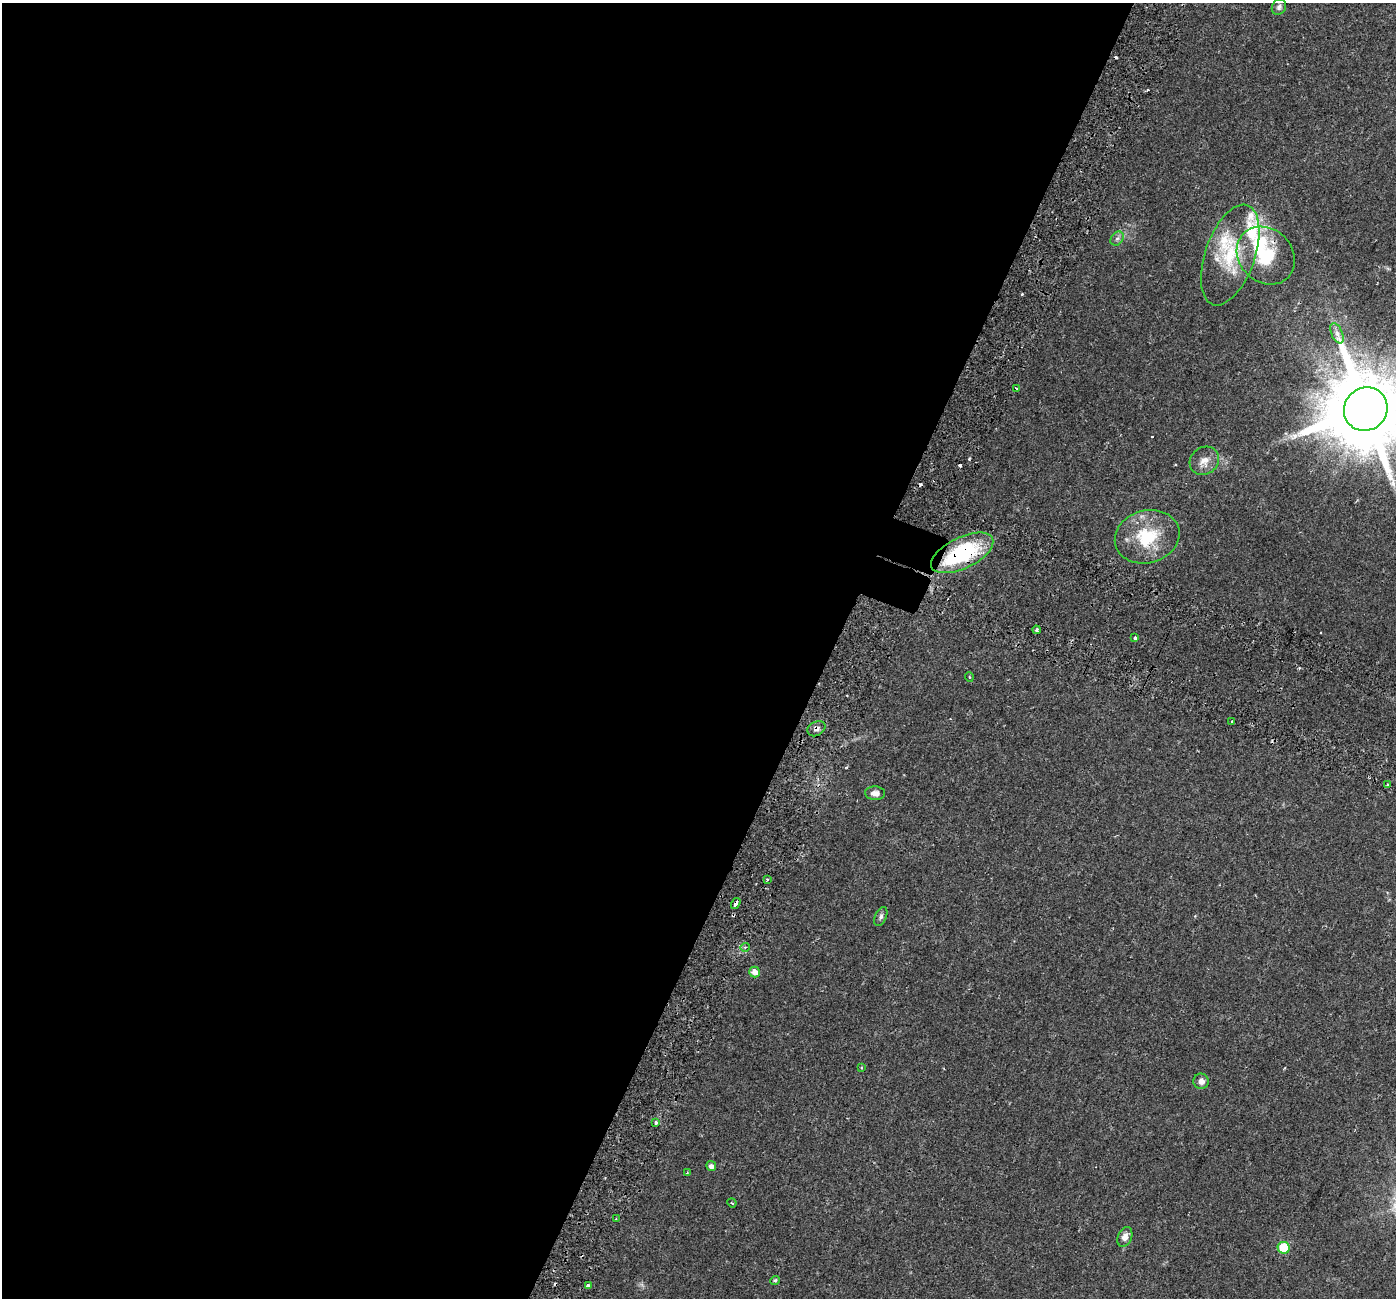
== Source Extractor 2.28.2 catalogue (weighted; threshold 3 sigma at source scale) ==
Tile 5 of 4 x 4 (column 1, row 2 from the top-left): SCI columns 71-1464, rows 2889-4184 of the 5723 x 5838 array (HDU 1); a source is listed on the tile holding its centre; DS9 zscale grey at full resolution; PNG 1398 x 1300 px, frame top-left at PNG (2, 3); each listed source drawn as its Kron ellipse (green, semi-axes under 4 px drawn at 4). Shown black and unused: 60% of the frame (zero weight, under 2 of 3 exposures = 5% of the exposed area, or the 3 px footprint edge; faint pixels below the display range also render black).
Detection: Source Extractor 2.28.2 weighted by HDU 2 'WHT'; one run over the whole footprint, this tile lists its part. Background 0.0319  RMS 0.0039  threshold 0.0175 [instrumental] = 3 sigma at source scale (4.5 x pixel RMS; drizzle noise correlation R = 1.50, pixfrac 1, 0.0396/0.0396 arcsec/px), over >= 5 px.
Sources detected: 48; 1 inside a brighter object's white glare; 11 cosmic-ray / hot-pixel residue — neither listed nor drawn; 3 inside a brighter listed object's ellipse — not listed separately; the other 33 listed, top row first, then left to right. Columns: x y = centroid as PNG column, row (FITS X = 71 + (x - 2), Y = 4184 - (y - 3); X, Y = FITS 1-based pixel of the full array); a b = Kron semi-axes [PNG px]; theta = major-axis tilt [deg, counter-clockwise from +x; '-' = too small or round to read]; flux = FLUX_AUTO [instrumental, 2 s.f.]
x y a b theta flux
1279 7 8 6 59 1.1
1117 239 8 6 52 1.1
1230 255 53 25 71 24
1266 256 31 26 -44 21
1337 333 11 5 -65 1.6
1016 388 4 2 - 0.28
1366 409 22 21 - 5400
1204 461 15 13 36 3.6
1147 537 33 26 16 19
962 553 34 15 26 38
1037 630 4 3 - 1
1135 638 3 3 - 4.3
969 677 5 3 - 0.3
1231 722 3 3 - 0.92
816 729 9 7 27 1.4
1387 785 4 3 - 0.38
875 793 10 7 -3 1.8
767 879 3 3 - 0.67
736 903 6 4 57 1.5
881 916 10 5 66 1.1
745 947 5 3 - 0.44
754 972 5 5 - 2.8
862 1068 4 2 - 0.31
1201 1081 8 7 - 2.2
656 1123 3 3 - 1.7
711 1166 5 5 - 1.5
687 1173 3 2 - 0.46
732 1203 5 3 - 0.34
616 1218 3 2 - 0.36
1125 1237 10 7 68 2.2
1284 1248 6 6 - 16
775 1280 5 3 - 0.56
588 1286 4 3 - 1.8
Overlapping masked pixels (flux is a lower limit): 4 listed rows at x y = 1266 256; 962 553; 816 729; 736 903
Isophote crosses this tile's border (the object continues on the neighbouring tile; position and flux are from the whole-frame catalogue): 1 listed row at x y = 1366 409